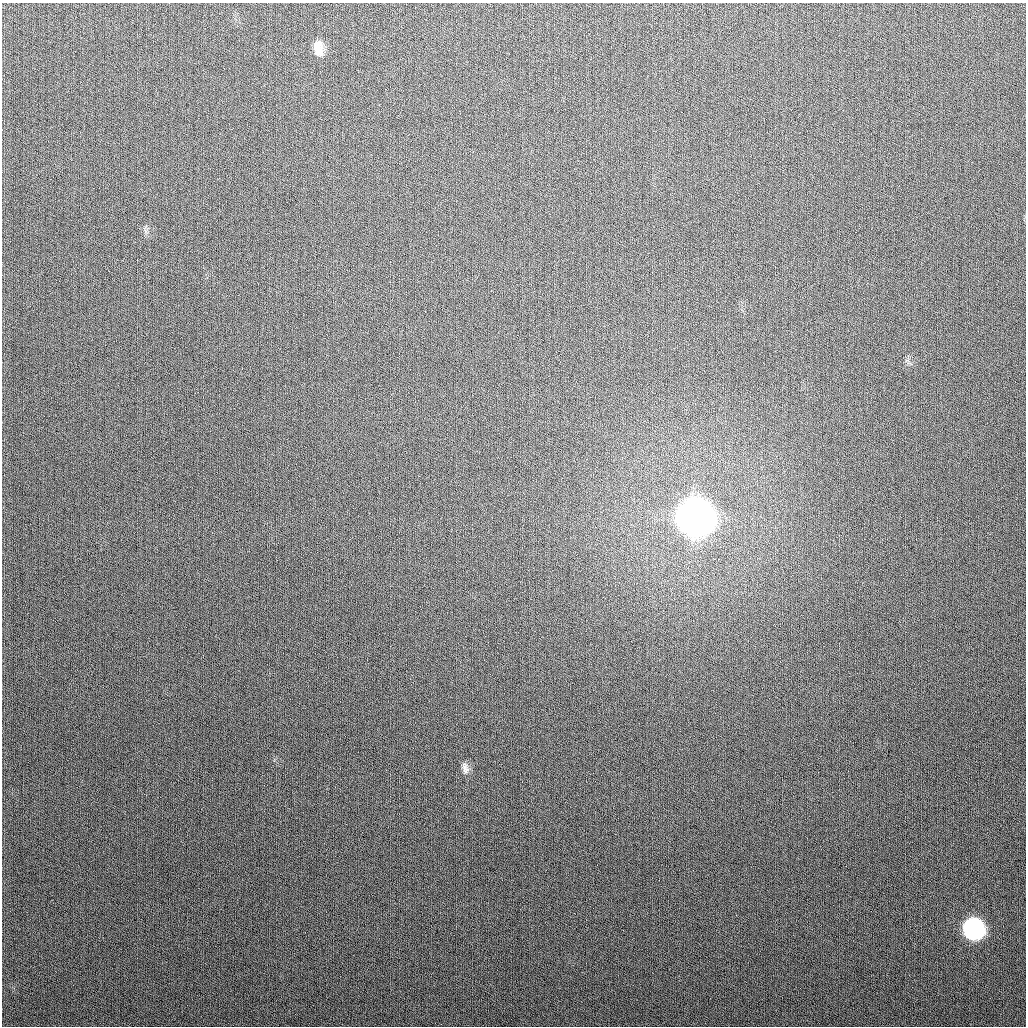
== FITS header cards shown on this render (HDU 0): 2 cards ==
NAXIS1  =                 1024
NAXIS2  =                 1024

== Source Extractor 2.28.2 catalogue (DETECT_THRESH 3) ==
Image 1024 x 1024 px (HDU 0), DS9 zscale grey, 1 PNG px = 1 image px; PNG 1028 x 1028 px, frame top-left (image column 1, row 1024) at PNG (2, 3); no overlay
Background 285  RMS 11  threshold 34.2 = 3 sigma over >= 5 px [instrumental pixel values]
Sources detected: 4; all 4 listed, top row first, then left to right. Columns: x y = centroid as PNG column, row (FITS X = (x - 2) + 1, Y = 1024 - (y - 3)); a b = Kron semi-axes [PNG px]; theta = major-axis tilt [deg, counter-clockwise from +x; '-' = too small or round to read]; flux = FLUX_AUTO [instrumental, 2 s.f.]
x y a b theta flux
318 48 18 10 -80 1.1e+04
695 517 17 15 -68 2.8e+06
465 768 16 8 -74 4.7e+03
973 929 14 13 - 2.0e+05